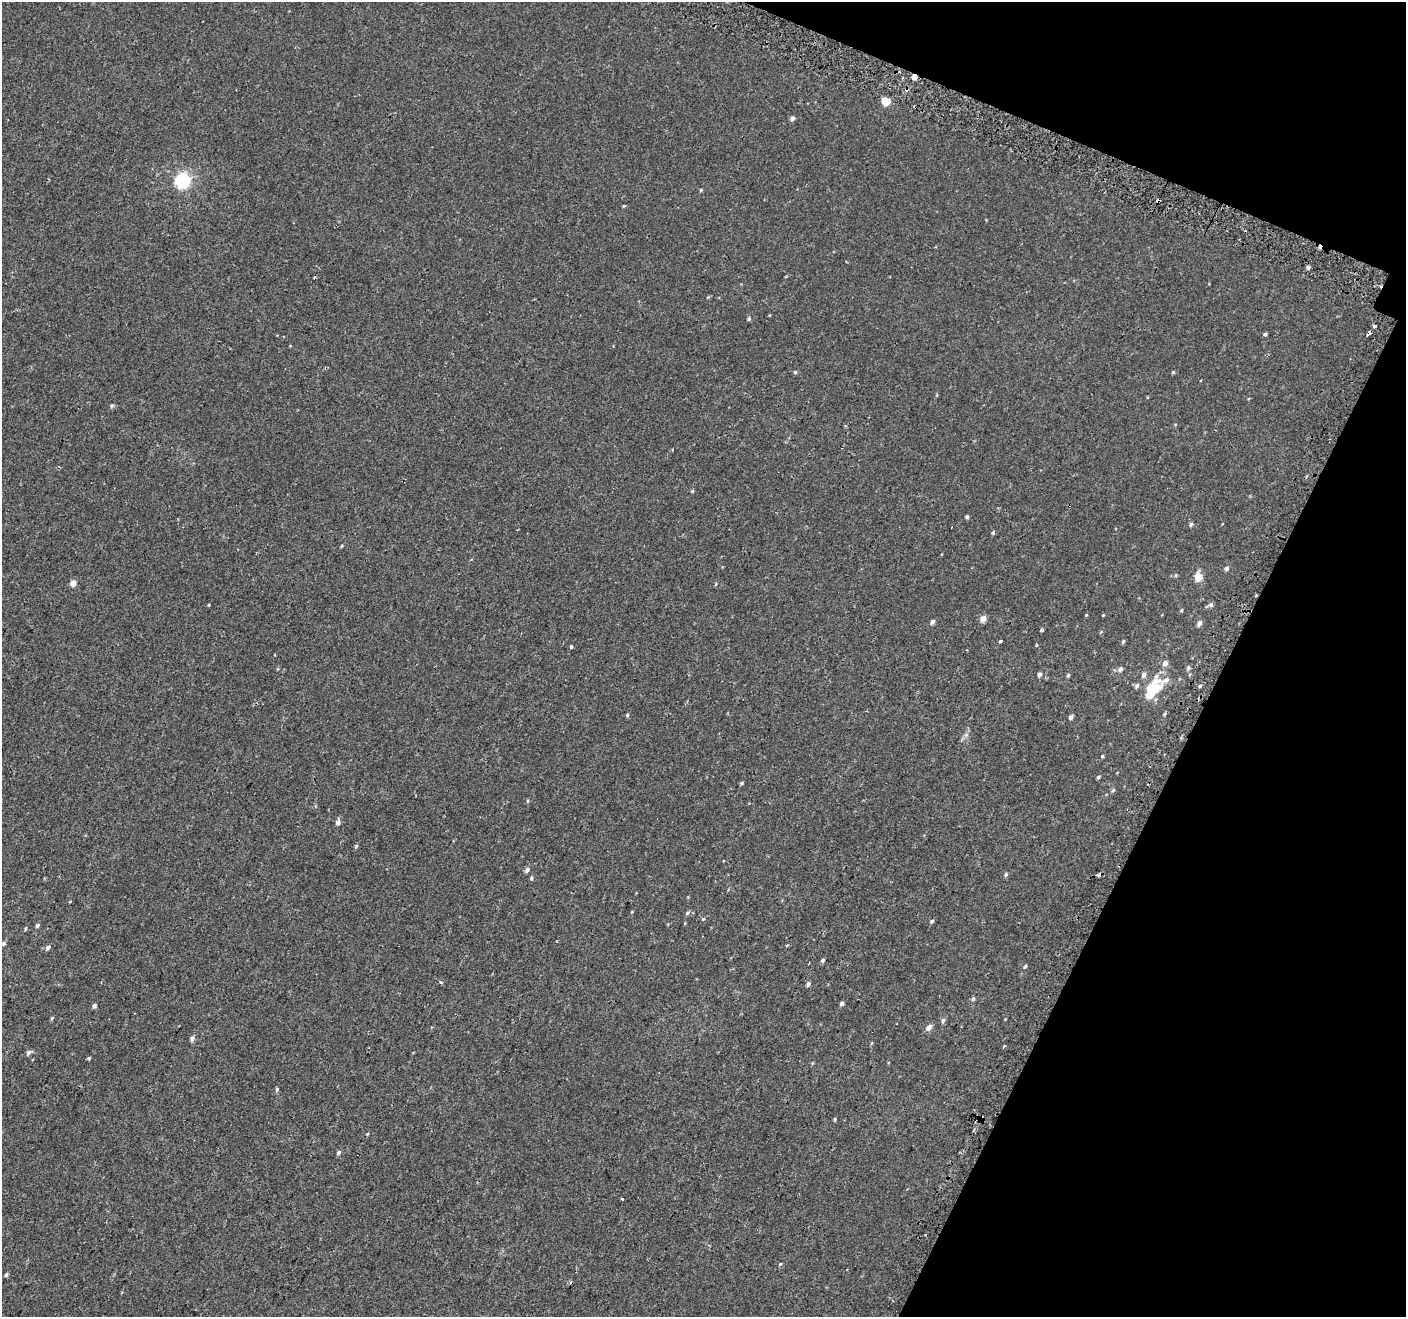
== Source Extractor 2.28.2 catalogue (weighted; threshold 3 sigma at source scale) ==
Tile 8 of 4 x 4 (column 4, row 2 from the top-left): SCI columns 4258-5661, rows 2957-4271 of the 5716 x 5844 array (HDU 1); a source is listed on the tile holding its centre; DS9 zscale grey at full resolution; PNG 1408 x 1319 px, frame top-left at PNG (2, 2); no overlay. Shown black and unused: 19% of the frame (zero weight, under 2 of 3 exposures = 3% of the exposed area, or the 3 px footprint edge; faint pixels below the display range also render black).
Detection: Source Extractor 2.28.2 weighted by HDU 2 'WHT'; one run over the whole footprint, this tile lists its part. Background -5.26e-05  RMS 0.0031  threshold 0.0138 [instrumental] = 3 sigma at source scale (4.5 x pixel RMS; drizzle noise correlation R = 1.50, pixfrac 1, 0.0396/0.0396 arcsec/px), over >= 5 px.
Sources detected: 93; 2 cosmic-ray / hot-pixel residue — not listed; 1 inside a brighter listed object's ellipse — not listed separately; the other 90 listed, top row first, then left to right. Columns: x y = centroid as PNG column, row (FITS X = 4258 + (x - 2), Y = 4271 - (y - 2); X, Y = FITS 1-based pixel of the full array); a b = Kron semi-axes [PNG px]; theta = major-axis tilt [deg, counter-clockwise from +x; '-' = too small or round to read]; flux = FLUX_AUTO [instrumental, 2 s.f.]
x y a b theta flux
914 77 4 4 - 2.1
885 101 8 7 - 4
792 118 5 5 - 0.95
182 181 6 6 - 58
701 190 4 4 - 0.33
1158 200 4 3 - 2.5
624 206 5 3 - 0.26
1308 267 4 4 - 0.68
314 277 3 2 - 0.44
749 319 5 4 - 0.5
1374 326 4 3 - 0.4
1369 333 5 3 - 0.93
1265 334 4 3 - 0.53
795 372 4 4 - 0.39
1173 372 5 4 - 0.3
112 405 5 5 - 0.44
692 491 4 4 - 0.33
967 517 4 3 - 0.54
1191 524 5 4 - 0.54
993 533 5 4 - 0.39
342 546 5 3 - 0.27
1226 569 5 4 - 0.88
1176 575 5 3 - 0.3
1198 577 6 5 - 5.5
73 583 4 4 - 3
716 584 4 3 - 0.31
1211 605 6 5 - 0.69
1182 610 5 3 - 0.3
1086 615 4 3 - 0.23
1103 615 4 3 - 0.19
983 619 5 4 - 2.7
932 622 5 4 - 0.85
1199 623 6 5 - 1.4
1042 630 4 3 - 0.42
1101 632 4 4 - 0.25
1000 641 3 3 - 1.2
1123 642 5 4 - 0.45
571 646 3 3 - 0.81
1165 663 7 6 - 1.2
1188 667 6 6 - 0.55
1120 669 6 5 - 0.88
1039 674 5 4 - 0.74
1068 675 5 4 - 0.4
1144 675 6 5 - 0.99
1166 680 13 6 34 1.5
1137 686 7 5 46 0.65
1200 686 5 4 - 0.44
1152 688 15 10 46 15
1165 714 5 4 - 0.4
627 715 5 4 - 0.36
1071 717 4 4 - 1
1102 756 4 3 - 0.29
1098 777 4 3 - 0.45
741 783 5 4 - 0.36
1113 790 5 5 - 0.45
338 822 5 5 - 1.2
356 846 4 4 - 0.41
527 870 5 5 - 0.86
1006 874 5 5 - 0.54
1099 875 4 3 - 1.4
531 878 5 4 - 0.4
687 913 6 5 - 0.46
703 919 5 4 - 0.3
932 921 5 4 - 0.51
37 925 5 4 - 0.62
25 929 6 3 71 0.28
3 944 5 4 - 0.5
787 945 4 3 - 0.3
48 947 7 5 41 0.8
823 960 5 4 - 0.52
1025 967 3 3 - 1
441 982 4 3 - 0.73
808 984 5 4 - 0.74
973 999 5 5 - 0.47
842 1003 4 4 - 0.71
94 1006 5 4 - 0.76
52 1018 5 4 - 0.4
943 1020 6 5 - 0.66
929 1027 6 5 - 1.8
192 1038 6 5 - 0.95
1004 1046 3 3 - 0.89
28 1052 7 5 62 0.78
88 1058 3 3 - 0.6
277 1089 5 4 - 0.42
835 1119 4 4 - 0.32
367 1134 4 3 - 0.24
339 1153 6 5 - 0.57
622 1199 3 3 - 0.45
780 1264 4 3 - 0.27
6 1275 5 4 - 0.53
Overlapping masked pixels (flux is a lower limit): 4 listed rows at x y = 914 77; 1158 200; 1369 333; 1099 875